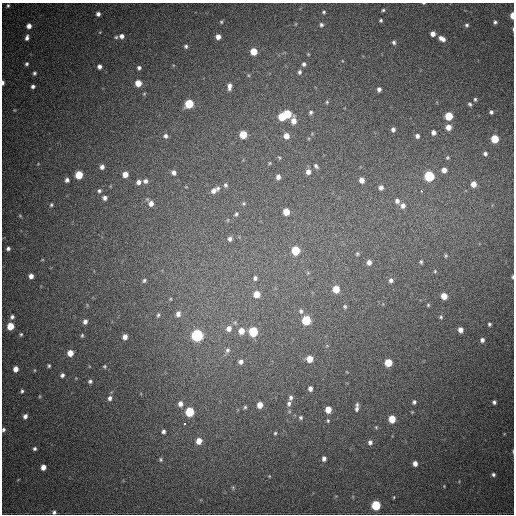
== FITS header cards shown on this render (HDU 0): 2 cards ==
NAXIS1  =                  512
NAXIS2  =                  512

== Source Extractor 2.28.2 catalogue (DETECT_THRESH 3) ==
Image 512 x 512 px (HDU 0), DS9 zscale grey, 1 PNG px = 1 image px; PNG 516 x 516 px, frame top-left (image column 1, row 512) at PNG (2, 3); no overlay
Background 762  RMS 22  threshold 64.6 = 3 sigma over >= 5 px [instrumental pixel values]
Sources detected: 175; all 175 listed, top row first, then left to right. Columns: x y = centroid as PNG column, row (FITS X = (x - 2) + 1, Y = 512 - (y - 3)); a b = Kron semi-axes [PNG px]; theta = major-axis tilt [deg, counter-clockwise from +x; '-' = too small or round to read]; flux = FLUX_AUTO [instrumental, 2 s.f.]
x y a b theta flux
423 3 3 2 - 1300
8 5 4 3 - 2200
383 10 4 3 - 1900
324 12 4 3 - 1900
98 14 4 4 - 4700
512 15 5 3 - 16000
381 20 3 3 - 2100
221 22 5 4 - 2100
495 22 4 4 - 2700
321 25 5 4 - 3100
467 25 5 5 - 2800
29 26 5 5 - 7800
513 29 5 3 - 1200
433 34 4 4 - 8400
122 36 5 5 - 5600
116 37 5 4 - 2000
218 37 5 5 - 8500
27 38 7 5 78 5100
442 39 8 5 -28 9100
394 42 5 5 - 3100
186 46 5 5 - 3000
254 51 5 5 - 28000
308 54 5 4 - 1300
27 64 5 5 - 2700
304 64 6 5 - 3500
99 67 4 4 - 5300
139 68 5 5 - 3700
299 72 6 5 - 3300
34 73 5 4 - 2800
248 75 5 3 - 1600
3 83 5 3 - 4000
138 83 6 5 - 18000
33 86 4 4 - 3900
229 86 7 5 85 6700
379 89 4 4 - 4800
144 94 5 4 - 1600
475 99 5 4 - 2400
327 102 5 4 - 2000
189 104 6 5 - 56000
470 104 5 4 - 2700
14 110 5 4 - 1300
311 112 6 5 - 3100
491 112 4 4 - 3200
287 114 6 5 - 46000
282 116 5 5 - 36000
449 116 5 5 - 42000
294 121 8 6 -80 13000
448 127 5 5 - 12000
393 129 4 4 - 4300
433 132 5 4 - 5600
243 134 5 5 - 34000
166 136 6 6 - 4600
286 136 6 5 - 12000
417 136 5 4 - 4500
495 139 5 5 - 44000
485 154 5 4 - 3700
279 158 5 4 - 1500
447 158 5 5 - 1900
269 163 5 3 - 1400
316 166 6 4 -50 2900
102 167 5 5 - 5700
444 170 5 5 - 8200
174 172 6 5 - 5500
308 172 6 5 - 7400
125 174 5 5 - 12000
79 175 5 5 - 36000
429 176 6 5 - 110000
278 177 5 5 - 5900
67 180 5 4 - 4100
362 180 5 4 - 8800
145 181 6 6 - 4600
138 182 5 5 - 5600
473 184 5 5 - 12000
225 185 6 5 - 3000
381 187 5 5 - 5700
218 188 7 5 66 3400
99 191 5 4 - 2600
214 191 8 6 46 7300
421 191 3 3 - 6200
105 198 5 5 - 4600
397 201 6 5 - 5800
151 203 6 6 - 8000
244 203 6 5 - 2200
51 205 4 3 - 2100
403 205 7 6 - 7000
286 212 5 5 - 20000
236 214 6 5 - 2900
20 216 6 3 -19 1500
228 220 6 3 -72 1500
230 239 6 6 - 5000
8 248 4 4 - 3800
295 250 6 5 - 58000
357 254 5 5 - 1900
446 256 5 4 - 1900
369 262 6 5 - 6500
421 262 5 4 - 2300
435 271 5 4 - 1500
308 273 6 4 -19 1600
31 276 5 5 - 7200
512 277 4 2 - 1800
255 278 6 6 - 4000
144 280 5 4 - 2400
391 280 6 5 - 4400
336 289 5 5 - 25000
257 294 6 6 - 21000
444 296 5 5 - 18000
171 299 5 3 - 1200
428 305 4 4 - 1600
345 306 5 4 - 2100
301 311 7 6 - 3700
178 314 7 6 - 6800
158 315 5 4 - 2200
12 317 6 5 - 4100
441 317 5 4 - 2100
306 320 6 5 - 72000
85 321 5 5 - 5200
489 324 4 3 - 2500
10 326 5 5 - 28000
229 328 7 6 - 9000
460 330 5 4 - 8800
241 331 6 6 - 14000
253 332 6 5 - 81000
21 334 4 4 - 2100
82 335 5 4 - 1800
197 335 6 6 - 230000
125 337 5 4 - 7900
482 340 5 5 - 4500
227 350 8 6 73 4000
70 353 5 5 - 16000
310 359 5 5 - 18000
241 361 5 5 - 5200
388 363 5 5 - 35000
49 366 4 3 - 2000
104 366 5 5 - 1700
16 369 5 4 - 9600
62 375 4 4 - 3700
90 381 5 5 - 3100
310 388 5 4 - 5400
22 391 5 4 - 2300
291 397 6 4 89 3900
110 398 6 5 - 5000
414 402 5 5 - 3200
494 402 4 4 - 3300
180 404 7 6 - 7800
289 404 7 5 78 4100
260 405 5 5 - 13000
245 407 4 4 - 2000
357 407 10 4 85 5000
328 409 5 5 - 17000
190 412 6 5 - 70000
412 412 4 4 - 1200
25 416 5 4 - 5300
301 418 4 4 - 2200
392 419 5 5 - 29000
328 421 4 3 - 1700
184 423 3 3 - 4600
376 427 5 4 - 1700
3 430 5 4 - 2800
163 431 6 5 - 3700
275 433 4 4 - 1600
199 441 6 5 - 15000
370 442 6 5 - 4400
35 449 4 3 - 2900
513 451 5 3 - 1100
324 458 5 4 - 5400
161 460 5 5 - 2400
415 463 5 4 - 8200
43 467 5 4 - 9900
493 475 5 4 - 3100
269 476 4 3 - 1100
444 486 4 4 - 1200
233 488 5 4 - 2000
394 497 4 3 - 1300
376 505 6 5 - 83000
54 512 5 5 - 3100
At the frame edge (FLAGS 8, measured only in part): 8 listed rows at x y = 423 3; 512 15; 513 29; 3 83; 512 277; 3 430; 513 451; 54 512